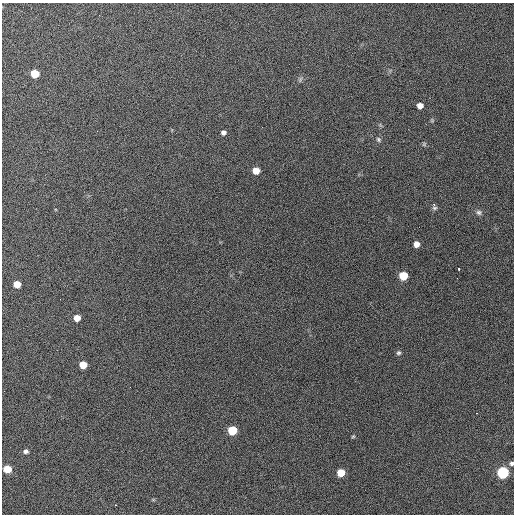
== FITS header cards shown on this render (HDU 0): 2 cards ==
NAXIS1  =                  512 / Axis length
NAXIS2  =                  512 / Axis length

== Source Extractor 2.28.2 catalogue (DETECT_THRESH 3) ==
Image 512 x 512 px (HDU 0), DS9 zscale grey, 1 PNG px = 1 image px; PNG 516 x 516 px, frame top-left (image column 1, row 512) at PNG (2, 3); no overlay
Background 711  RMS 28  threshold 83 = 3 sigma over >= 5 px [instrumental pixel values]
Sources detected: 24; all 24 listed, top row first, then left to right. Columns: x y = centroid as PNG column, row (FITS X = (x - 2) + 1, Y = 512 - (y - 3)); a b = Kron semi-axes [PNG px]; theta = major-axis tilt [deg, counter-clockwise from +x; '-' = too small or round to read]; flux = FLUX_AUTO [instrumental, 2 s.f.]
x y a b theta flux
35 74 6 5 - 70000
300 79 9 3 77 3200
420 106 5 5 - 14000
223 132 5 5 - 6800
378 139 7 6 - 3900
424 144 6 5 - 2900
256 171 5 5 - 29000
434 208 7 6 - 4100
479 212 8 7 - 5600
416 244 5 5 - 15000
459 269 3 2 - 17000
403 276 6 6 - 74000
17 284 5 5 - 33000
77 318 5 5 - 25000
398 353 6 6 - 3800
83 365 5 5 - 43000
232 430 6 5 - 98000
353 436 4 4 - 1900
26 451 6 5 - 5800
511 463 6 6 - 4400
7 469 6 5 - 50000
503 472 6 6 - 290000
341 473 6 5 - 50000
115 505 2 2 - 1200
At the frame edge (FLAGS 8, measured only in part): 1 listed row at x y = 511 463